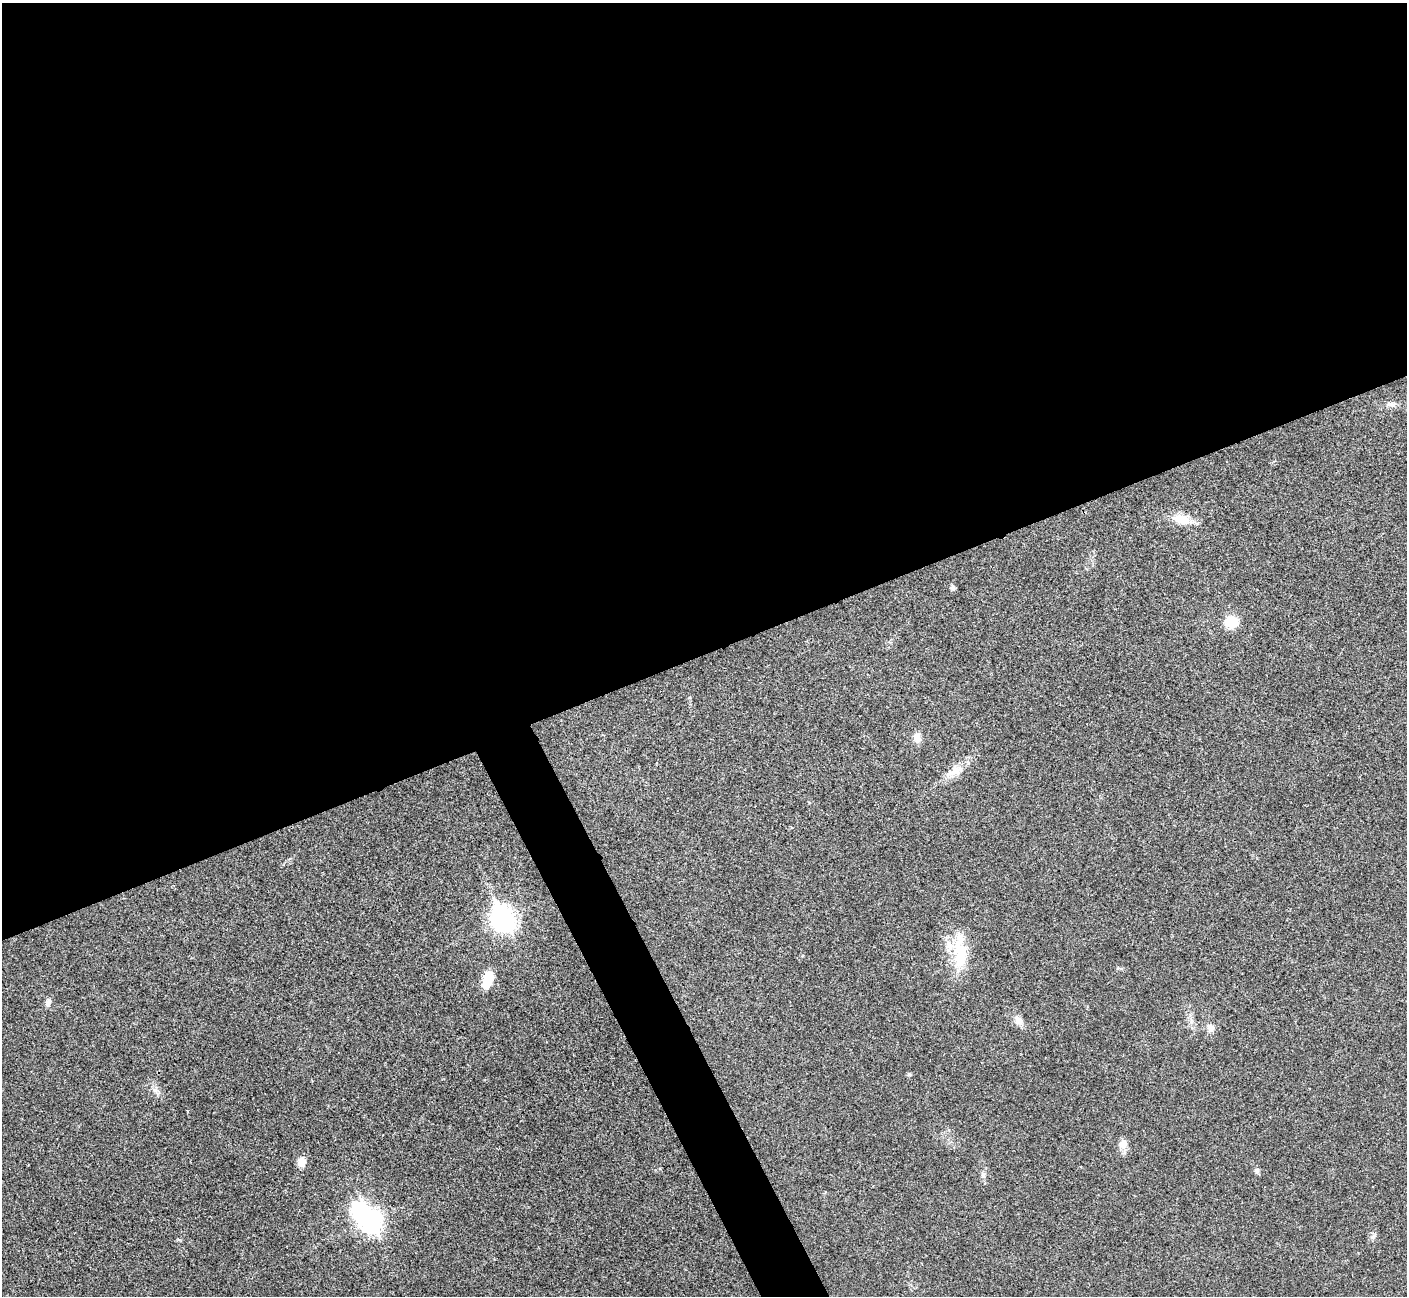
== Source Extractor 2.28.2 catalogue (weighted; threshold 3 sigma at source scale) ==
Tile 2 of 4 x 4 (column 2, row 1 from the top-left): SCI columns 1408-2812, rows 4037-5330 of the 5630 x 5618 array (HDU 1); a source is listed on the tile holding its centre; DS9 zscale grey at full resolution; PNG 1409 x 1298 px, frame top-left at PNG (2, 3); no overlay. Shown black and unused: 53% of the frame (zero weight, under 3 of 4 exposures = <1% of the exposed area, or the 3 px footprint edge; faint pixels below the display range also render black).
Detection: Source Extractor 2.28.2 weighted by HDU 2 'WHT'; one run over the whole footprint, this tile lists its part. Background 0.0219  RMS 0.0039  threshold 0.0177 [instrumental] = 3 sigma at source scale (4.5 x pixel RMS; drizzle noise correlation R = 1.50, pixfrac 1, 0.05/0.05 arcsec/px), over >= 5 px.
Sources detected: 22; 1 inside a brighter object's white glare — not listed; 1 inside a brighter listed object's ellipse — not listed separately; the other 20 listed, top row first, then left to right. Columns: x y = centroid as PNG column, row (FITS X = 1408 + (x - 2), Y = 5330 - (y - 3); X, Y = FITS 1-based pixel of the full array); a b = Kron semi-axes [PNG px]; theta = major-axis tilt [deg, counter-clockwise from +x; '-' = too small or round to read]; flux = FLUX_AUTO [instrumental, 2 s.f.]
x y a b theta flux
1390 404 11 6 -9 1.4
1182 519 17 10 -13 7.3
953 587 8 5 -67 0.9
1231 622 12 10 4 9.1
917 737 12 9 -74 2.6
955 771 26 11 28 5.7
503 919 10 8 -65 250
961 955 51 17 90 15
488 979 20 11 75 7.4
48 1003 11 6 73 1.6
1018 1020 13 9 -54 2.7
1210 1028 9 8 - 2.4
909 1075 6 4 -1 0.53
155 1090 7 6 - 1.2
1123 1144 12 10 59 3
301 1162 13 9 77 2.8
1256 1171 7 6 - 1
983 1175 8 6 88 1.1
370 1221 10 8 -62 240
1373 1236 7 4 20 0.8